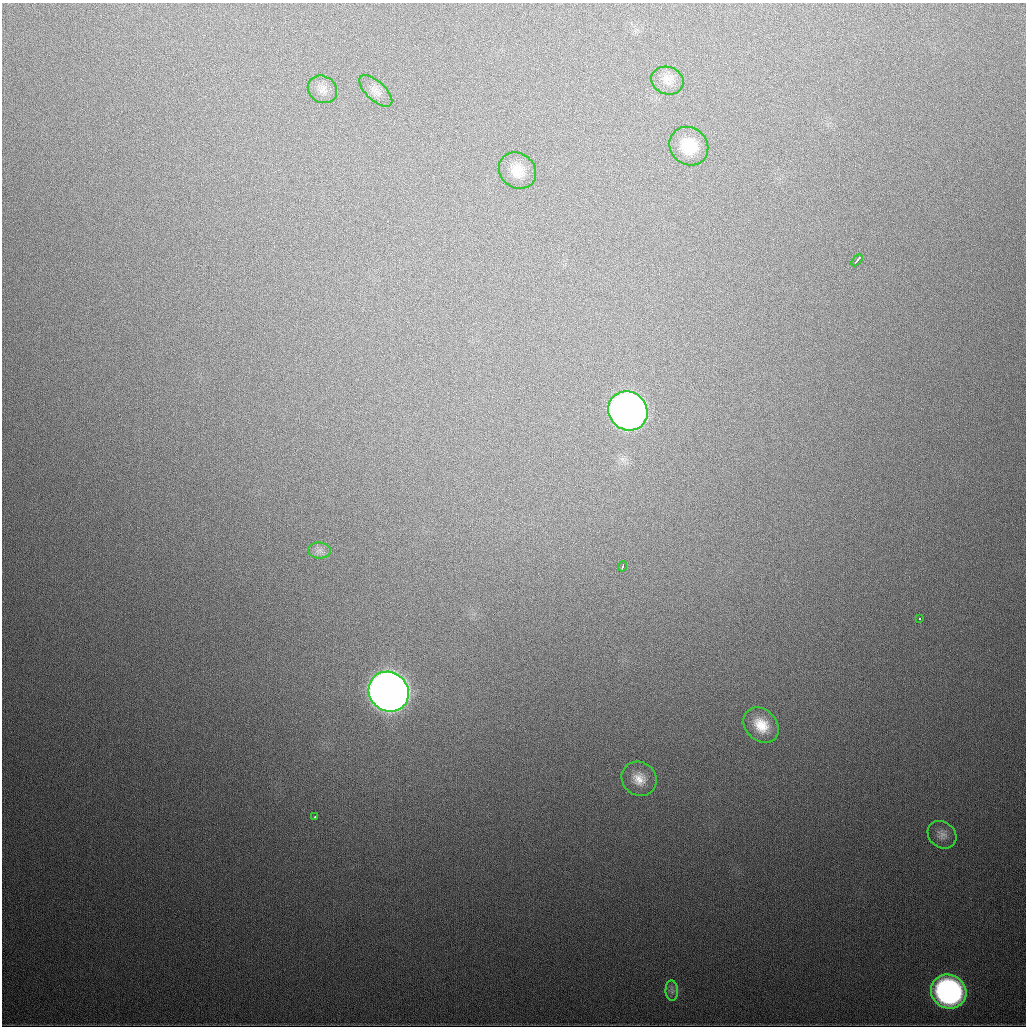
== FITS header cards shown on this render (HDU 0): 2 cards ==
NAXIS1  =                 1024
NAXIS2  =                 1024

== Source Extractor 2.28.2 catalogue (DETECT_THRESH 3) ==
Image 1024 x 1024 px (HDU 0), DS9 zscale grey, 1 PNG px = 1 image px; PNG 1028 x 1028 px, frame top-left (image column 1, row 1024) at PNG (2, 3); each listed source drawn as its Kron ellipse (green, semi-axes under 4 px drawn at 4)
Background 596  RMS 19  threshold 56.8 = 3 sigma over >= 5 px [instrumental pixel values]
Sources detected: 17; all 17 listed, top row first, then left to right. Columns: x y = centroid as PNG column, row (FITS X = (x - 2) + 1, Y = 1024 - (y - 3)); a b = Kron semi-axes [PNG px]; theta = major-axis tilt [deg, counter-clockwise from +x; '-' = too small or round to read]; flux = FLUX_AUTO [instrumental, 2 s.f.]
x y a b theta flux
667 80 16 13 -18 1.5e+04
322 89 15 13 -31 1.1e+04
376 91 20 9 -43 1.1e+04
689 146 20 18 -44 4.1e+04
517 171 20 17 -40 2.3e+04
857 260 7 2 49 4.9e+03
628 411 20 19 - 1.0e+06
319 550 11 8 -4 6.8e+03
622 566 5 2 - 4.3e+03
920 618 3 2 - 1.5e+03
389 692 21 19 -43 2.3e+06
761 725 20 15 -45 3.1e+04
639 779 18 16 -41 2.1e+04
315 817 3 2 - 1.4e+03
942 835 15 12 -38 1.0e+04
672 991 10 6 -87 5.2e+03
949 992 18 16 -32 3.8e+05